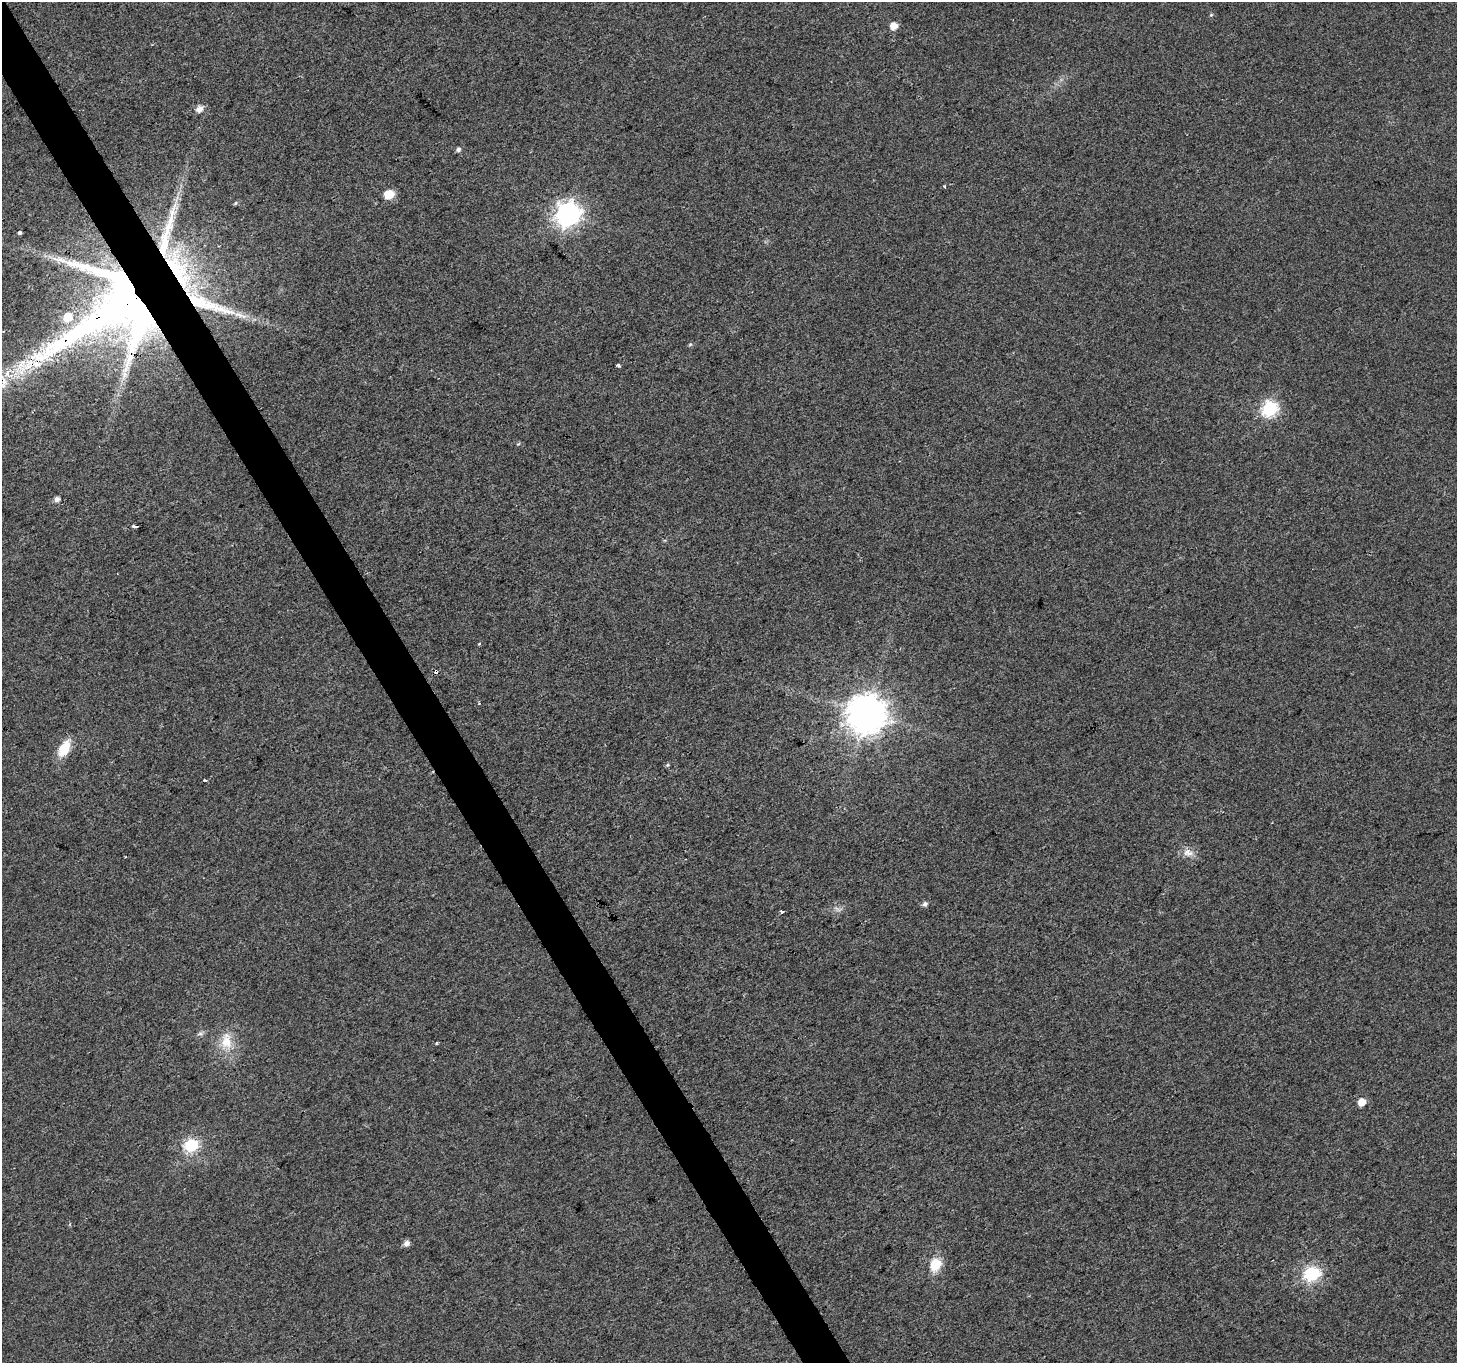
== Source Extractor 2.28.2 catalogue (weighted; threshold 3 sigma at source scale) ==
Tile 11 of 4 x 4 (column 3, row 3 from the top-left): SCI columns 2916-4370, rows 1530-2890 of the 5826 x 5719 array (HDU 1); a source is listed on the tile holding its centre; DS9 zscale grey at full resolution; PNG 1459 x 1365 px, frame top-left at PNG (2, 2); no overlay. Shown black and unused: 3% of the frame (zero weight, under 2 of 3 exposures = <1% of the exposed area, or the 3 px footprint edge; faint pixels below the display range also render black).
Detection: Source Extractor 2.28.2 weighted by HDU 2 'WHT'; one run over the whole footprint, this tile lists its part. Background 0.00812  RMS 0.0055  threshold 0.0249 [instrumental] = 3 sigma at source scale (4.5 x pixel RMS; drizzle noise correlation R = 1.50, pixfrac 1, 0.0396/0.0396 arcsec/px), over >= 5 px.
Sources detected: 41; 1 too faint to see at this stretch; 2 cosmic-ray / hot-pixel residue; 1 long thin detection or spike segment (spike, bleed or trail) — not listed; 4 inside a brighter listed object's ellipse — not listed separately; the other 33 listed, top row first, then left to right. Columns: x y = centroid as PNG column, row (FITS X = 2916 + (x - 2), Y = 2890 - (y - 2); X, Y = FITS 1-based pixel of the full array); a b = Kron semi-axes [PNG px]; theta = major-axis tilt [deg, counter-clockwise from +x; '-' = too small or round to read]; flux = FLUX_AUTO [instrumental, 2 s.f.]
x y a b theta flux
1211 15 5 4 - 0.63
894 26 6 6 - 6.2
199 109 9 7 37 3.3
458 149 6 5 - 1.5
944 186 4 3 - 0.58
389 194 6 6 - 15
235 203 6 5 - 0.82
568 214 9 9 - 380
20 232 4 3 - 2.5
118 308 119 79 30 560
690 344 6 4 2 0.71
619 365 3 3 - 4.4
4 381 23 8 -59 7.1
1270 408 8 7 - 93
57 499 6 5 - 2.5
133 526 4 3 - 1.3
479 644 4 3 - 0.78
479 703 3 3 - 0.68
867 713 12 12 - 1300
64 749 15 9 63 15
667 765 5 5 - 0.73
1188 853 14 11 -15 4.7
125 857 3 2 - 0.69
925 904 7 6 - 1.7
781 912 3 3 - 5.4
200 1034 7 4 1 1.1
226 1041 26 16 -85 12
436 1044 4 3 - 0.66
1362 1102 6 5 - 6.1
191 1145 7 6 - 65
406 1243 7 6 - 2.7
935 1265 16 12 70 11
1312 1273 7 7 - 80
Overlapping masked pixels (flux is a lower limit): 2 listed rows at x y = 118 308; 4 381
Isophote crosses this tile's border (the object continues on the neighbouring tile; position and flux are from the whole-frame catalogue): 1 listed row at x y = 4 381